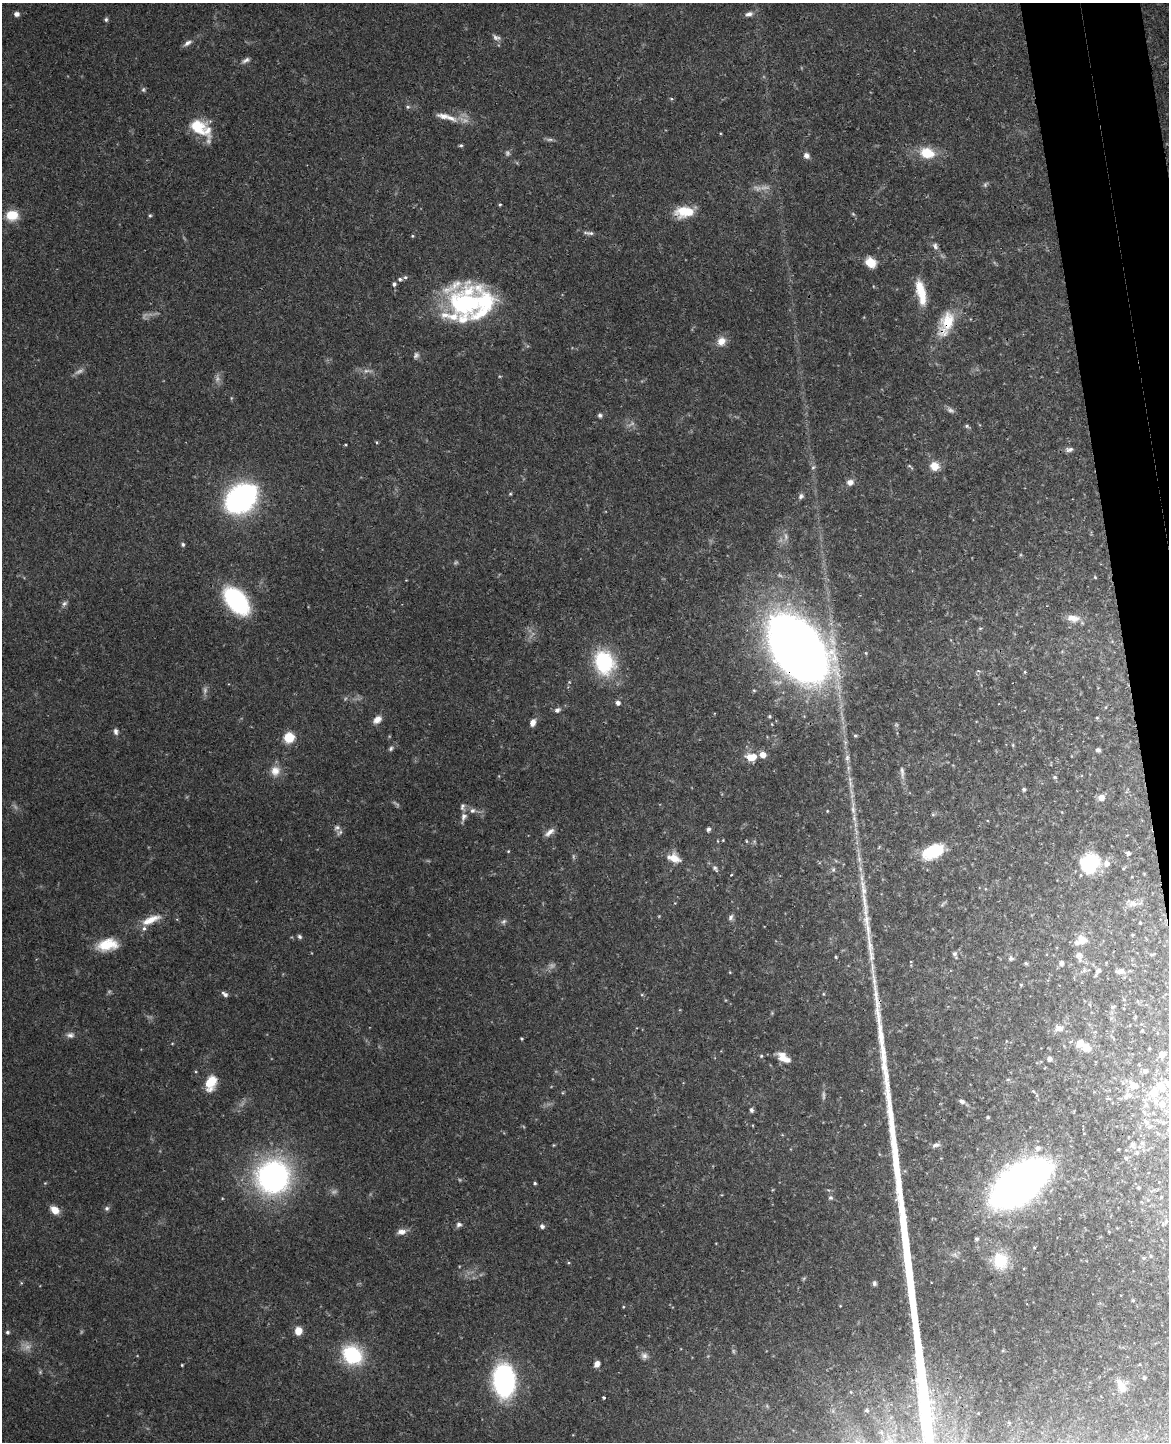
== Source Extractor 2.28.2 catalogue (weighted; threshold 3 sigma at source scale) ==
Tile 6 of 4 x 3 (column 2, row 2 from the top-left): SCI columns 1224-2390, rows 1586-3025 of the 4783 x 4717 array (HDU 1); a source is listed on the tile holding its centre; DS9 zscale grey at full resolution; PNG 1171 x 1444 px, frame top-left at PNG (2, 3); no overlay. Shown black and unused: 4% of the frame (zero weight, under 3 of 4 exposures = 6% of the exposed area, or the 3 px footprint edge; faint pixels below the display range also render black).
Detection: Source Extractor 2.28.2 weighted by HDU 2 'WHT'; one run over the whole footprint, this tile lists its part. Background 0.0784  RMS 0.0036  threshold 0.0162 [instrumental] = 3 sigma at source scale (4.5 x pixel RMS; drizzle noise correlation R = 1.50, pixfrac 1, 0.05/0.05 arcsec/px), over >= 5 px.
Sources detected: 203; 17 too faint to see at this stretch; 1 long thin detection or spike segment (spike, bleed or trail) — not listed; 15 inside a brighter listed object's ellipse — not listed separately; the other 170 listed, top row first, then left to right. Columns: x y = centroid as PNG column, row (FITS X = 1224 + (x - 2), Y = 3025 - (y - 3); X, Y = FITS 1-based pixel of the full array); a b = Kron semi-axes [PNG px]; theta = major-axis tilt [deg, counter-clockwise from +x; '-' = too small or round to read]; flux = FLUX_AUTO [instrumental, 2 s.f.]
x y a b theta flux
17 14 6 5 - 1.5
749 14 10 6 17 1.5
106 19 6 5 - 0.72
496 37 12 6 -25 1.4
188 43 12 6 30 1.6
246 60 11 6 26 1.2
143 90 7 5 89 0.68
408 107 6 5 - 0.6
450 118 21 8 -24 3.8
200 128 30 15 -39 12
461 145 5 4 - 0.57
927 153 14 11 -11 10
806 156 8 7 - 1.5
985 184 7 5 70 0.7
500 204 4 3 - 0.41
682 211 19 13 36 7.8
853 214 6 4 -46 0.48
12 215 13 11 1 7.5
150 215 5 4 - 0.48
589 233 17 5 -5 1.3
412 236 4 4 - 0.41
935 246 10 6 -66 1.3
870 262 11 9 -30 5.5
400 279 6 5 - 0.8
394 284 5 5 - 0.94
921 292 30 9 -77 9.6
465 303 42 39 1 46
946 323 37 17 69 12
721 341 11 9 50 3.5
416 355 9 7 52 1.1
367 371 13 6 3 1.7
600 415 6 5 - 0.85
967 426 7 4 -20 0.69
376 442 5 3 - 0.36
1069 449 12 6 8 1.4
934 466 11 10 - 4.3
813 467 6 4 2 0.55
850 482 8 7 - 2
510 494 5 4 - 0.39
801 496 8 6 59 1
241 498 25 17 39 110
183 545 6 5 - 0.64
1095 577 4 3 - 0.33
236 601 21 12 -49 64
64 603 9 5 45 1
1073 618 18 10 -5 3.6
798 648 51 33 -53 490
866 653 5 3 - 0.34
604 662 28 22 -72 26
1025 672 5 3 - 0.36
618 703 5 5 - 1.4
1106 707 5 3 - 0.36
557 710 8 6 30 1.2
769 716 5 4 - 0.45
1097 718 5 4 - 0.48
377 720 11 7 39 2.7
533 723 8 6 67 2.3
116 731 9 6 -78 1.3
855 736 5 4 - 0.49
289 738 6 6 - 17
1013 745 6 3 -72 0.4
391 748 7 5 59 0.77
1098 750 5 5 - 1
763 755 5 5 - 3.9
751 757 11 7 4 6.2
847 758 9 6 88 1.3
275 771 14 13 - 4
902 772 20 5 -84 2
1055 777 6 4 -1 0.57
1024 789 4 4 - 0.74
1101 798 6 6 - 3.3
462 807 11 6 -84 1.2
473 810 8 7 - 1.2
853 810 14 6 -86 2.1
827 811 4 3 - 0.29
464 817 11 7 70 1.9
337 827 9 7 20 1.2
708 829 5 4 - 1.1
549 832 14 6 43 2
723 840 4 3 - 0.26
718 841 5 3 - 0.29
746 841 5 3 - 0.34
508 851 4 3 - 0.32
933 851 24 14 23 15
1128 853 6 6 - 1
673 858 14 10 -25 4.9
1090 863 25 22 55 20
715 868 11 6 -58 1.1
731 875 4 2 - 0.26
865 903 50 7 -84 9.7
1132 903 23 13 -6 6.2
731 917 9 6 64 1.1
151 920 27 9 23 5.7
504 921 8 6 37 0.96
1140 923 7 6 - 1
1132 935 6 5 - 0.69
299 937 6 5 - 0.74
1082 939 13 10 -45 4.9
107 945 24 13 11 9.5
955 954 8 5 -68 0.96
1152 954 10 4 5 0.78
1079 956 14 10 -81 2.9
836 957 3 3 - 0.43
1011 958 6 5 - 1.1
1026 963 4 4 - 0.56
1061 963 6 5 - 1.4
1098 971 10 5 57 1.6
1120 971 14 7 1 2.3
730 972 4 3 - 0.3
1021 985 4 4 - 0.43
225 994 8 4 -38 1.3
1112 1007 6 5 - 0.6
1059 1028 11 8 -11 2.5
1142 1030 4 4 - 0.38
1157 1033 4 3 - 0.27
70 1035 10 7 -4 1.5
522 1038 3 3 - 0.43
1087 1047 15 12 -30 3.8
1162 1054 6 6 - 3.3
761 1056 5 4 - 0.48
783 1057 18 9 -35 4.5
1049 1059 5 5 - 1.6
1145 1071 6 6 - 1.2
211 1083 17 11 71 7.7
1133 1085 15 9 -35 4.9
1161 1087 14 9 -55 6.3
1033 1091 4 3 - 0.37
1154 1093 9 7 64 7.3
1130 1096 8 8 - 1.7
1107 1098 6 4 0 0.59
962 1101 8 5 -28 1.2
1162 1104 9 8 - 3.9
1146 1105 6 6 - 1.1
751 1110 5 4 - 1.1
988 1117 4 3 - 0.55
1149 1127 8 6 16 1.1
1142 1143 6 6 - 0.86
1132 1144 8 6 -78 1.4
936 1145 10 5 19 1.3
1038 1148 7 7 - 1.5
1137 1152 6 6 - 0.97
1126 1158 6 5 - 0.88
273 1177 28 27 - 100
535 1183 4 3 - 0.58
1020 1184 40 20 37 330
1139 1188 5 5 - 0.55
1161 1197 5 4 - 0.53
830 1198 6 6 - 0.8
107 1208 7 6 - 0.9
55 1210 9 7 -38 4.6
1166 1222 8 6 49 1.1
459 1224 7 6 - 1.2
542 1226 6 5 - 1.1
402 1232 11 7 5 2.3
976 1239 4 3 - 0.79
1000 1261 21 18 -79 11
874 1283 5 4 - 0.85
623 1307 4 3 - 0.32
298 1331 8 7 - 4
7 1332 4 4 - 0.71
352 1355 24 19 -39 22
644 1355 10 8 -14 1.5
597 1364 7 5 63 2.2
182 1365 3 2 - 0.34
1144 1378 4 4 - 0.48
504 1380 21 13 -87 93
1121 1386 19 10 -64 4
604 1397 3 3 - 0.69
867 1410 4 3 - 0.56
1009 1422 5 3 - 0.38
Overlapping masked pixels (flux is a lower limit): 2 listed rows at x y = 946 323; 798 648